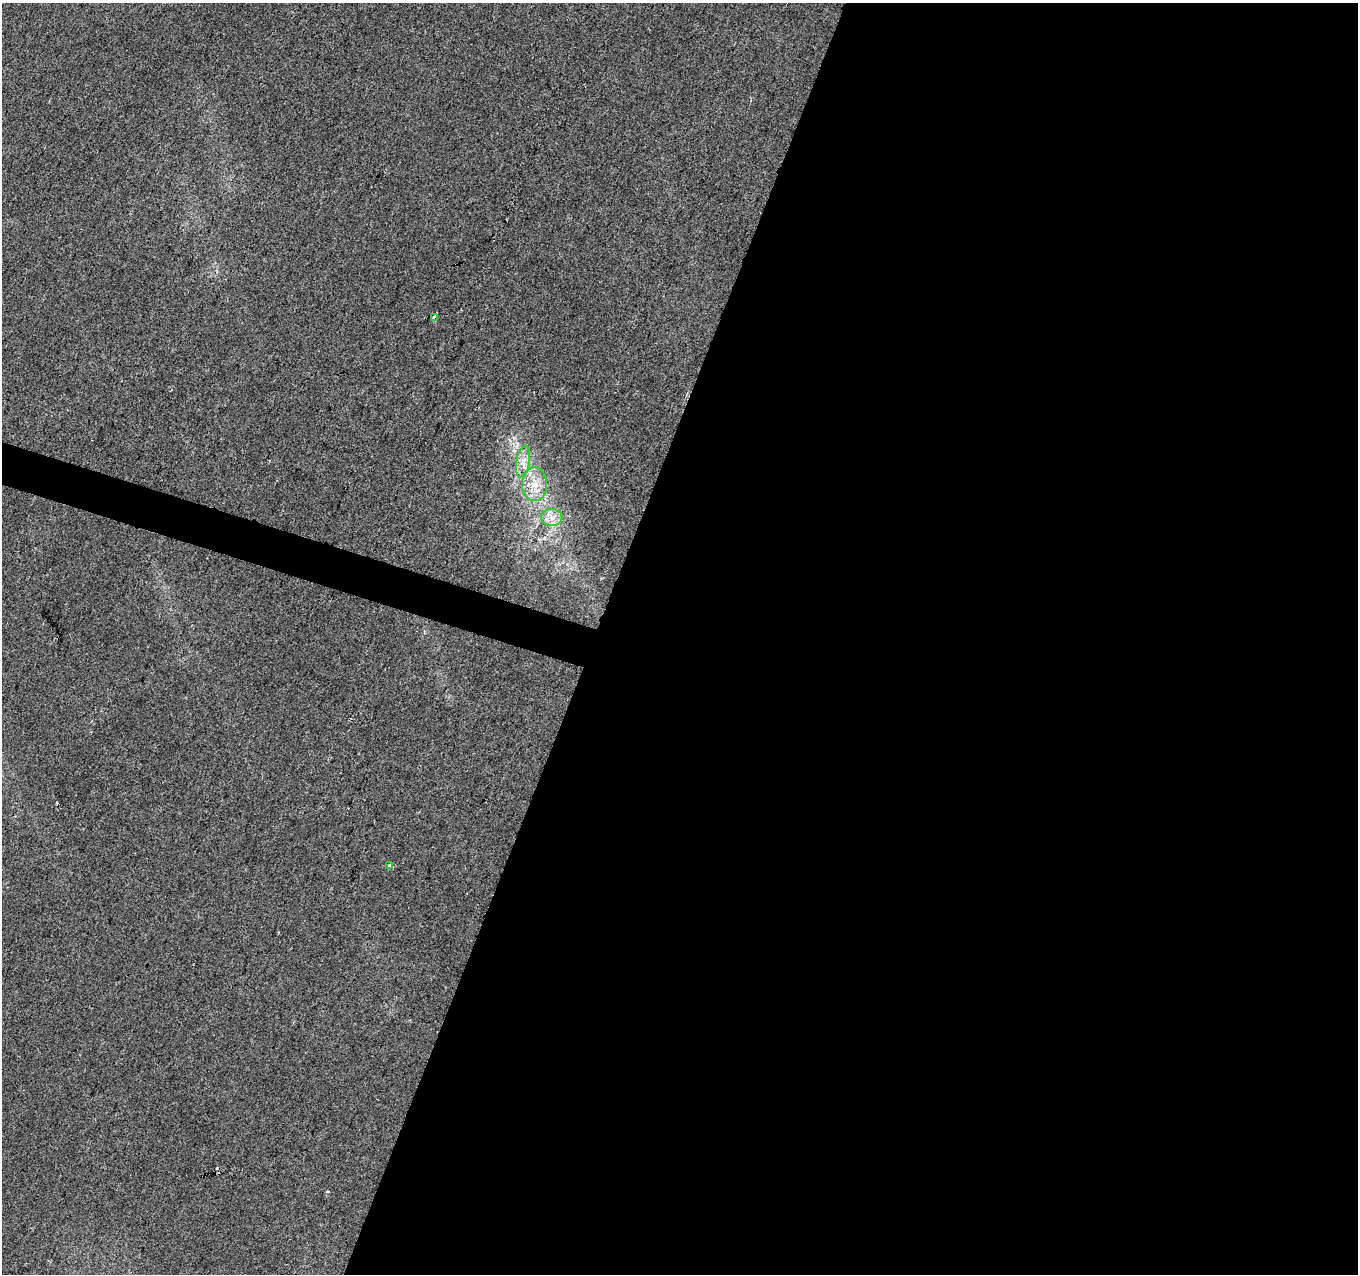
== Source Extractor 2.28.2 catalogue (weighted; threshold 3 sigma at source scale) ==
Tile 12 of 4 x 4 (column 4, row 3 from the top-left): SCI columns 4077-5432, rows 1551-2822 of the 5432 x 5581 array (HDU 1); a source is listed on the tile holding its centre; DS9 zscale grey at full resolution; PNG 1360 x 1276 px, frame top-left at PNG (2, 3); each listed source drawn as its Kron ellipse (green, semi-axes under 4 px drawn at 4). Shown black and unused: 58% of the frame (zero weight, under 2 of 3 exposures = <1% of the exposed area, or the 3 px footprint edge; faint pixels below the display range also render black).
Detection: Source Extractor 2.28.2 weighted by HDU 2 'WHT'; one run over the whole footprint, this tile lists its part. Background 0.041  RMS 0.0067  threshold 0.0301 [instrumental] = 3 sigma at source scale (4.5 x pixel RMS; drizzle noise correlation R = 1.50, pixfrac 1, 0.0396/0.0396 arcsec/px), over >= 5 px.
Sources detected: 9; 3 cosmic-ray / hot-pixel residue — neither listed nor drawn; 1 inside a brighter listed object's ellipse — not listed separately; the other 5 listed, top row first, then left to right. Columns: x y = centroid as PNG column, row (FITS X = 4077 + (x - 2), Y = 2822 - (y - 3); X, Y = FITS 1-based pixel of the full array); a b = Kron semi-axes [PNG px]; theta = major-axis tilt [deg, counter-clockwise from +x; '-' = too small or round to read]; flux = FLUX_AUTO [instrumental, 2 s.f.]
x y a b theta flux
434 318 4 4 - 4.3
523 462 16 6 81 6.1
534 484 17 12 -87 12
552 518 10 8 -1 5.2
389 866 4 3 - 6.7
Overlapping masked pixels (flux is a lower limit): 1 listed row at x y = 434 318